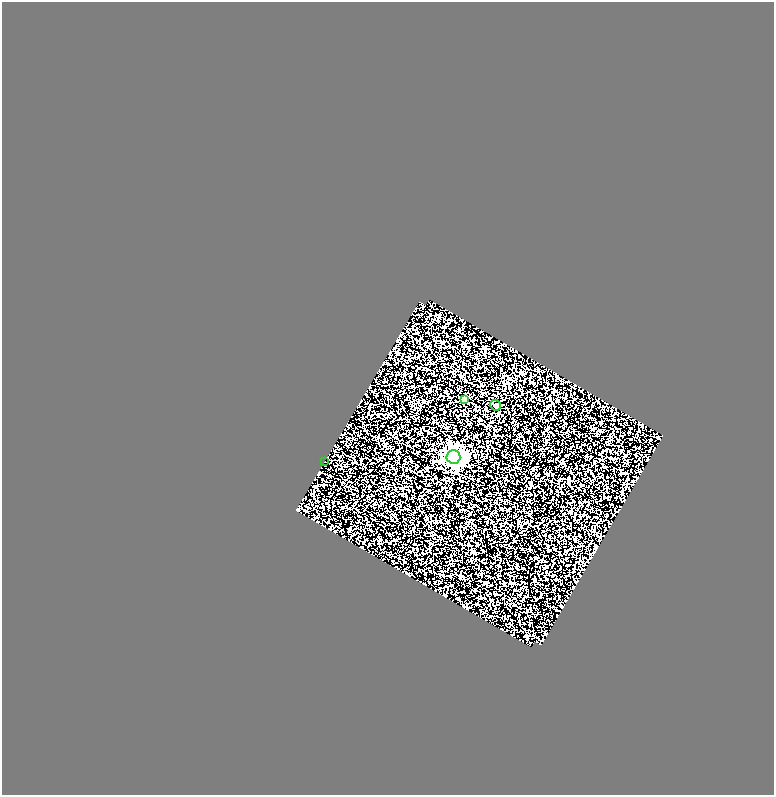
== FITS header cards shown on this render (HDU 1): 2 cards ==
NAXIS1  =                  772
NAXIS2  =                  793

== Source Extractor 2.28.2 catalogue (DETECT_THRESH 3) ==
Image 772 x 793 px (HDU 1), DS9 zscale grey, 1 PNG px = 1 image px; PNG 776 x 797 px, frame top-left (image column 1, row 793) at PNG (2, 2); each listed source drawn as its Kron ellipse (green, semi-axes under 4 px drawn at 4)
Background 0.374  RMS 2.5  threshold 7.65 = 3 sigma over >= 5 px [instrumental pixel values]
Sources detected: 4; all 4 listed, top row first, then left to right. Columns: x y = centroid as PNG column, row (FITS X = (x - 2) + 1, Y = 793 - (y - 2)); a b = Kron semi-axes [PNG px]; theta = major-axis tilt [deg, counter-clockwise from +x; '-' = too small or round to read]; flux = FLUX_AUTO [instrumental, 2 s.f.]
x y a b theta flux
464 399 4 4 - 1400
495 405 6 5 - 430
453 457 7 7 - 47000
324 462 2 2 - 520